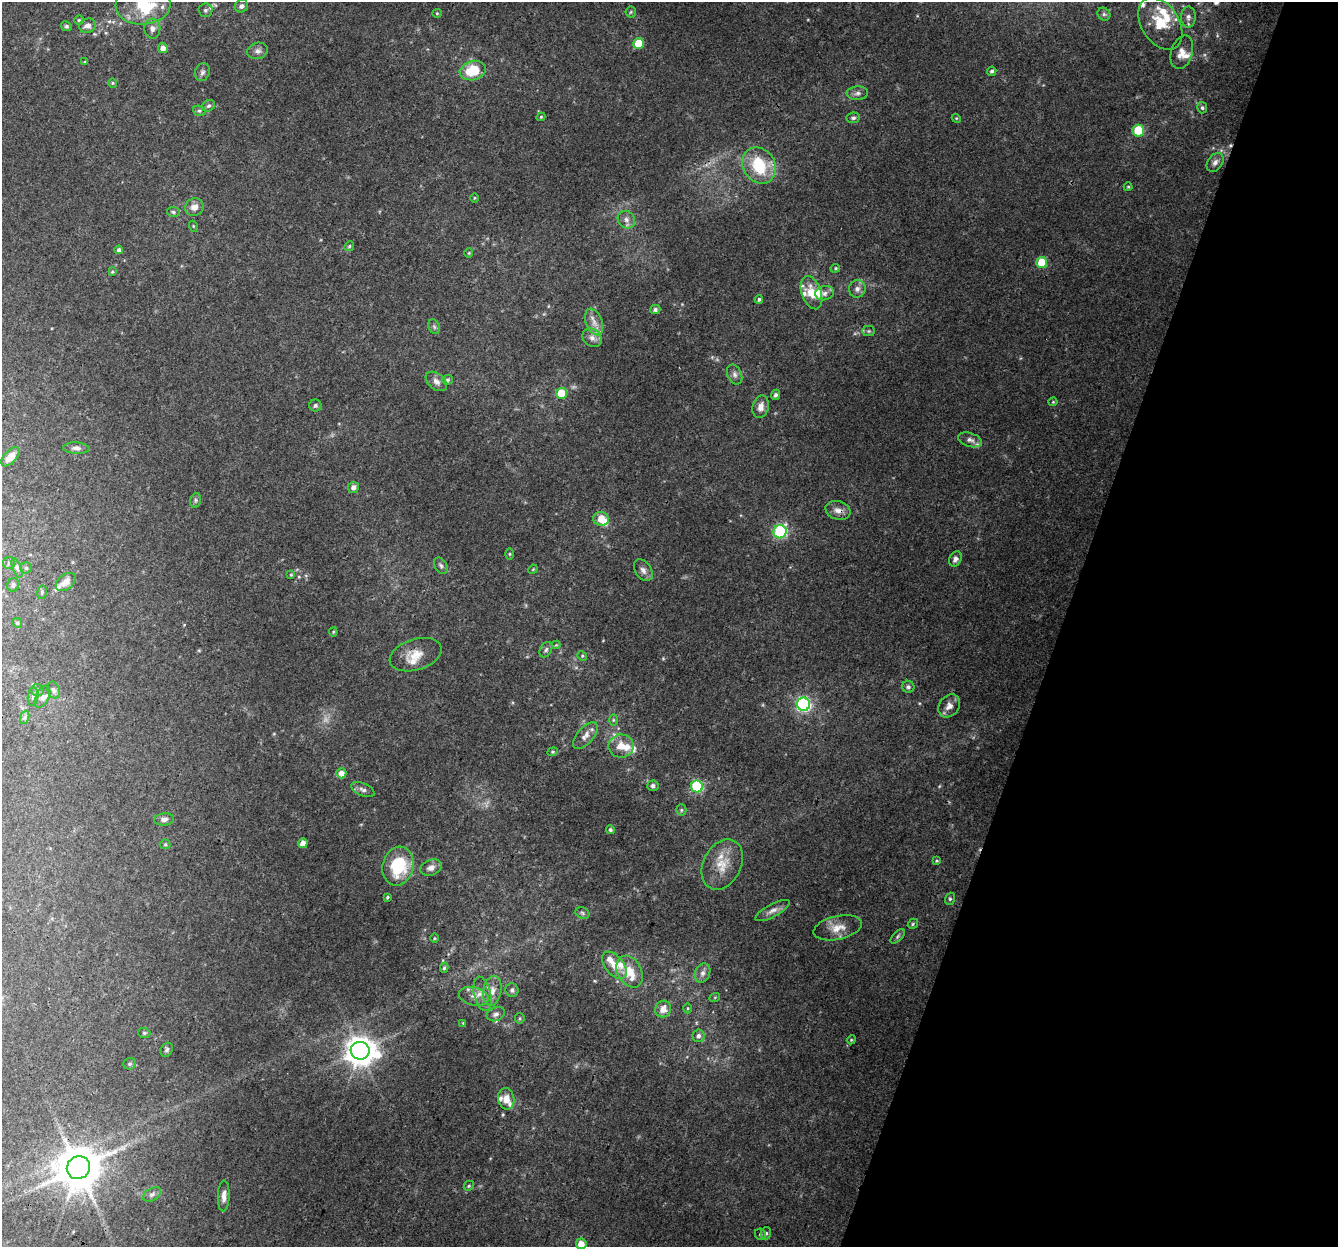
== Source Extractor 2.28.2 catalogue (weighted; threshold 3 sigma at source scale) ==
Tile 8 of 4 x 4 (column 4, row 2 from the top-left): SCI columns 4031-5366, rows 2763-4007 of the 5396 x 5587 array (HDU 1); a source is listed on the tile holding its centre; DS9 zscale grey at full resolution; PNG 1340 x 1249 px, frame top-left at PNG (2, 2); each listed source drawn as its Kron ellipse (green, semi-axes under 4 px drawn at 4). Shown black and unused: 21% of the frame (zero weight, under 3 of 4 exposures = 5% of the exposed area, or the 3 px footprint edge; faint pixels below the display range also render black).
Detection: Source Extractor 2.28.2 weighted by HDU 2 'WHT'; one run over the whole footprint, this tile lists its part. Background 0.0915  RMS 0.0058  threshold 0.0259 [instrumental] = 3 sigma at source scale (4.5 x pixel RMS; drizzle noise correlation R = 1.50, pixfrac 1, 0.0396/0.0396 arcsec/px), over >= 5 px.
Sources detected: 171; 1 too faint to see at this stretch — neither listed nor drawn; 23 inside a brighter listed object's ellipse — not listed separately; the other 147 listed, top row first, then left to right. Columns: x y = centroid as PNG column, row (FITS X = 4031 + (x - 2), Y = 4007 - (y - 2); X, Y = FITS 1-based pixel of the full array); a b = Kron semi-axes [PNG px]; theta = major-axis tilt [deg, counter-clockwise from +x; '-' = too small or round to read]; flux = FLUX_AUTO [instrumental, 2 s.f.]
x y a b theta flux
143 5 27 19 3 27
241 6 7 6 - 2.2
205 10 7 6 - 1.6
631 12 6 5 - 0.9
437 13 5 4 - 0.66
1104 14 7 6 - 1.4
1188 17 10 7 89 2.5
79 20 4 4 - 0.85
1160 24 28 18 -57 18
66 26 5 4 - 1
87 26 8 7 - 3.1
152 29 10 8 -88 2.8
638 43 5 5 - 13
163 48 5 5 - 3.4
258 51 10 8 12 2.7
1182 52 17 10 74 5.7
85 62 4 3 - 0.54
473 71 13 9 15 19
992 71 5 4 - 1.2
202 72 9 7 72 1.8
113 83 4 4 - 0.61
857 93 11 6 4 2.3
208 106 7 5 30 1.3
1202 108 5 5 - 1.1
199 111 6 5 - 1
541 117 4 4 - 0.66
853 118 7 5 8 1.3
956 118 4 3 - 0.55
1138 131 6 6 - 21
1215 162 10 7 55 2.6
759 165 19 16 -58 27
1128 187 4 4 - 0.61
474 198 5 3 - 0.53
194 207 9 8 - 4.2
173 212 6 5 - 1
626 220 9 8 - 3
193 226 5 3 - 0.56
349 246 5 4 - 0.88
119 250 4 4 - 1.7
469 253 4 4 - 0.58
1042 262 5 5 - 17
835 268 5 4 - 0.68
112 272 4 3 - 0.59
857 289 9 8 - 2.7
811 293 17 9 -71 9.5
825 293 9 7 11 2.7
759 299 4 3 - 1.1
655 309 5 4 - 1.9
594 322 14 8 -69 4.6
434 327 7 5 -68 1.2
869 331 6 5 - 0.93
592 338 10 8 -42 3.3
735 375 10 7 -65 2.3
448 380 5 5 - 1
436 381 12 7 -39 2.8
561 393 6 5 - 17
776 395 5 4 - 1.5
1053 402 4 4 - 0.56
315 405 6 6 - 1.4
761 407 11 8 77 4
970 440 12 7 -17 2.5
76 448 13 5 -3 2.2
10 457 11 6 48 5
353 487 6 5 - 2.7
196 500 7 5 76 1.2
838 510 12 9 -17 4
601 519 8 6 -19 8.6
780 532 6 6 - 68
510 554 6 4 90 0.78
955 559 8 6 61 2.4
9 563 6 6 - 1.2
441 566 9 6 -60 1.5
17 568 10 4 -69 1.4
26 568 5 5 - 0.97
533 569 5 4 - 0.57
643 570 12 8 -56 2.8
291 575 4 4 - 0.51
66 582 11 7 40 4.1
13 585 7 6 - 1.5
42 592 7 4 80 0.95
17 623 5 4 - 0.74
333 632 4 4 - 0.58
556 645 4 4 - 0.55
546 650 8 5 58 1.6
416 655 27 15 17 10
582 656 5 4 - 0.67
908 687 6 6 - 1.5
37 690 6 5 - 1.4
53 690 9 6 -68 2
33 697 9 5 84 1.8
42 697 12 6 63 2.6
803 704 6 6 - 120
949 706 12 10 50 4.6
25 717 7 4 71 1.2
613 720 6 4 -90 0.78
585 736 16 8 49 4.2
621 746 12 11 - 7.5
553 752 5 4 - 0.74
341 773 5 5 - 5
653 786 6 5 - 1.6
697 786 6 6 - 48
363 790 12 6 -23 2.2
681 810 5 5 - 0.9
164 819 10 6 5 2.2
610 830 4 4 - 1.2
303 843 5 4 - 4.3
165 844 5 5 - 0.81
937 861 4 3 - 0.62
722 864 26 19 63 13
398 866 20 15 75 29
431 868 11 7 22 3.4
387 897 4 4 - 0.8
950 899 6 5 - 0.94
773 910 19 6 28 3.8
582 913 7 5 -23 1.2
913 924 5 4 - 0.83
838 928 24 12 12 8
898 936 9 4 46 1.2
434 938 5 3 - 0.58
614 965 16 9 -52 6.8
444 968 5 4 - 0.91
630 972 17 12 -61 9.5
703 973 10 7 67 2.5
512 990 7 6 - 1.8
492 991 15 9 80 5.4
482 994 17 8 -77 5
474 996 15 9 -14 4.3
715 997 5 3 - 0.53
687 1008 5 3 - 0.58
663 1009 8 7 - 5.2
496 1014 9 6 22 2.2
520 1018 5 4 - 0.82
463 1023 4 4 - 0.47
144 1033 6 5 - 0.94
698 1036 6 6 - 2.1
851 1040 4 3 - 0.6
167 1050 7 6 - 1.4
360 1051 9 9 - 820
130 1064 6 5 - 1.2
506 1099 11 8 -80 5.6
78 1168 12 11 - 2100
469 1186 5 4 - 0.81
152 1194 9 6 29 1.9
224 1196 15 6 88 3.4
766 1233 6 5 - 1.1
760 1234 6 5 - 1.1
581 1244 5 5 - 5.7
Overlapping masked pixels (flux is a lower limit): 2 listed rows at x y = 838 510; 78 1168
Isophote crosses this tile's border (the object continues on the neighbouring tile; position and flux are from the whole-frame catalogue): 2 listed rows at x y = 143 5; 581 1244